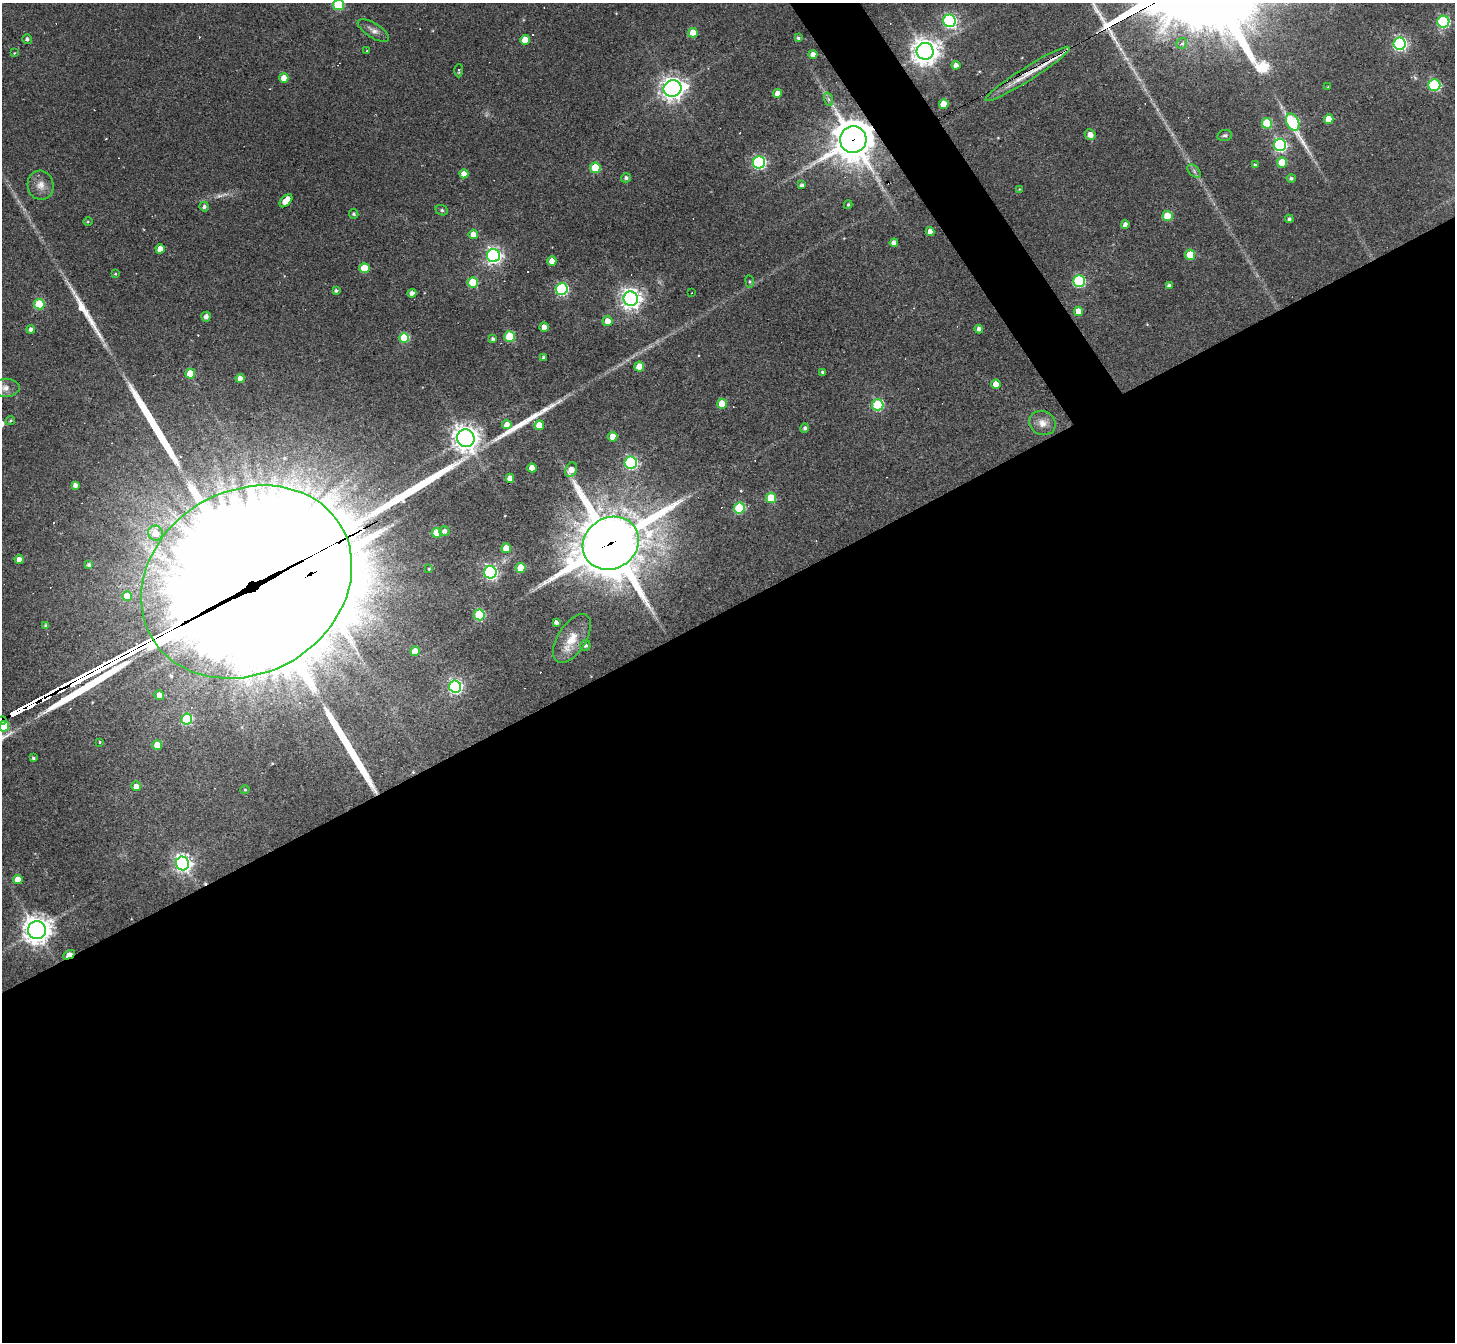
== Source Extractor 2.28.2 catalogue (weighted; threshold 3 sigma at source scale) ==
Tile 15 of 4 x 4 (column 3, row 4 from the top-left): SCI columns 2906-4358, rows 290-1629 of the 5810 x 5801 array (HDU 1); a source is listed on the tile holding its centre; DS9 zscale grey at full resolution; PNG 1457 x 1344 px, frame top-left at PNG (2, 3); each listed source drawn as its Kron ellipse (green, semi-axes under 4 px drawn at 4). Shown black and unused: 56% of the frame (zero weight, under 3 of 4 exposures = <1% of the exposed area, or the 3 px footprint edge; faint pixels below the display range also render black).
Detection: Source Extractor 2.28.2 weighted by HDU 2 'WHT'; one run over the whole footprint, this tile lists its part. Background 0.077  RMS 0.0055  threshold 0.025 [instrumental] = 3 sigma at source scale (4.5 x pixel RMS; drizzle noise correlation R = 1.50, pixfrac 1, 0.05/0.05 arcsec/px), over >= 5 px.
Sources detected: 154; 1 inside a brighter object's white glare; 9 cosmic-ray / hot-pixel residue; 7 long thin detections or spike segments (spike, bleed or trail) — neither listed nor drawn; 3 inside a brighter listed object's ellipse — not listed separately; the other 134 listed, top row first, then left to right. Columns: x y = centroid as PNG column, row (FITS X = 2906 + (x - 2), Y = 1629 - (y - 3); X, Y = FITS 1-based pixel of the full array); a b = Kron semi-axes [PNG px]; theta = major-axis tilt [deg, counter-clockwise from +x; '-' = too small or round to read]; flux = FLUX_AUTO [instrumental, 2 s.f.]
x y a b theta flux
339 5 5 5 - 39
950 21 6 6 - 110
1443 22 6 6 - 75
373 30 18 7 -32 3.2
693 33 5 4 - 9.1
798 38 4 4 - 0.9
27 39 5 4 - 1.3
525 40 5 5 - 8.1
1182 43 5 5 - 1.5
1400 44 6 6 - 110
366 51 4 3 - 0.48
925 51 8 8 - 680
14 53 3 3 - 0.37
813 54 4 4 - 4.2
956 65 4 4 - 3
459 71 6 3 88 0.79
1028 74 49 7 32 13
284 78 5 4 - 5.7
1434 85 6 6 - 63
1328 87 3 3 - 0.41
672 88 9 8 - 420
777 93 4 4 - 4.4
828 99 7 4 -71 1.3
944 104 5 5 - 8.8
1329 119 5 4 - 9.5
1293 122 9 6 -62 58
1267 123 5 5 - 27
1090 135 5 5 - 4
1225 135 7 5 11 1.2
853 140 13 13 - 1600
1280 145 6 6 - 110
759 162 6 6 - 90
1282 162 5 5 - 13
1255 165 4 3 - 0.82
595 168 5 5 - 25
1194 171 8 5 -47 1.4
464 174 4 4 - 4.3
626 178 5 4 - 1.4
1291 178 4 4 - 1.3
40 185 14 13 - 5.4
802 185 4 3 - 1.3
1019 189 3 3 - 0.4
286 201 8 4 46 9.6
848 205 4 3 - 0.7
204 207 5 4 - 1.6
442 210 6 5 - 1
354 214 5 4 - 0.82
1167 216 5 5 - 20
1289 219 4 4 - 1.2
88 221 5 3 - 0.52
1125 224 4 4 - 2.4
930 231 4 4 - 3.5
473 234 5 4 - 6
894 243 4 4 - 3
160 249 4 4 - 5.4
1190 255 5 5 - 18
493 256 6 6 - 200
552 261 5 5 - 4.8
364 268 5 5 - 19
115 274 4 3 - 0.56
750 281 6 3 -82 0.65
1079 281 6 6 - 68
473 282 5 5 - 27
1169 285 4 4 - 1.9
562 289 6 6 - 84
336 291 3 3 - 1.1
412 293 4 4 - 2.2
692 293 3 2 - 0.46
631 299 7 7 - 370
39 304 5 5 - 31
1078 311 5 4 - 11
206 317 5 4 - 2.4
607 321 5 5 - 6.1
544 327 4 4 - 4.9
31 329 4 4 - 2
979 329 4 4 - 2.2
509 337 5 5 - 33
404 338 5 5 - 31
493 339 4 3 - 1.3
544 357 4 3 - 1.2
639 367 5 5 - 11
822 372 4 3 - 0.79
190 374 5 5 - 11
240 378 4 4 - 3.6
996 384 4 4 - 6.2
6 388 14 9 1 4.5
722 404 5 5 - 12
878 405 5 5 - 50
10 420 5 4 - 0.7
1042 423 13 11 -27 5.1
507 425 5 4 - 3.6
539 425 5 5 - 8.9
805 428 4 4 - 1.1
613 437 5 5 - 8
466 438 9 8 - 560
631 463 6 6 - 91
532 468 4 4 - 6.2
571 470 7 5 63 4.9
510 478 4 4 - 3.9
75 485 4 4 - 2.2
771 498 5 5 - 25
739 508 5 5 - 43
444 531 5 4 - 2.2
155 533 8 7 - 8.6
437 533 5 5 - 16
611 543 29 25 31 3300
506 548 5 5 - 10
19 559 4 4 - 3.7
89 565 4 4 - 1.3
521 568 5 5 - 15
429 569 3 3 - 0.49
490 572 6 6 - 130
246 582 110 91 31 37000
127 596 5 5 - 8.1
479 615 5 5 - 49
556 622 4 4 - 1.5
45 625 4 4 - 0.81
572 639 27 14 58 11
585 645 5 5 - 1.4
415 651 5 5 - 8.5
455 687 6 6 - 130
159 695 5 4 - 4.1
187 719 5 5 - 42
2 720 4 3 - 2
4 726 5 5 - 23
100 742 3 2 - 1
157 745 5 5 - 8.8
33 758 3 3 - 0.9
136 786 5 5 - 3.4
245 790 5 4 - 0.73
183 863 7 6 - 220
18 879 4 4 - 5.7
37 930 9 9 - 680
69 955 6 4 28 11
Overlapping masked pixels (flux is a lower limit): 6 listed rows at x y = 1028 74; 853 140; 611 543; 246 582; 2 720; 69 955
Isophote crosses this tile's border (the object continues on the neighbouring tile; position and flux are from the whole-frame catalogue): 4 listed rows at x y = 339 5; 6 388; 2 720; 4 726